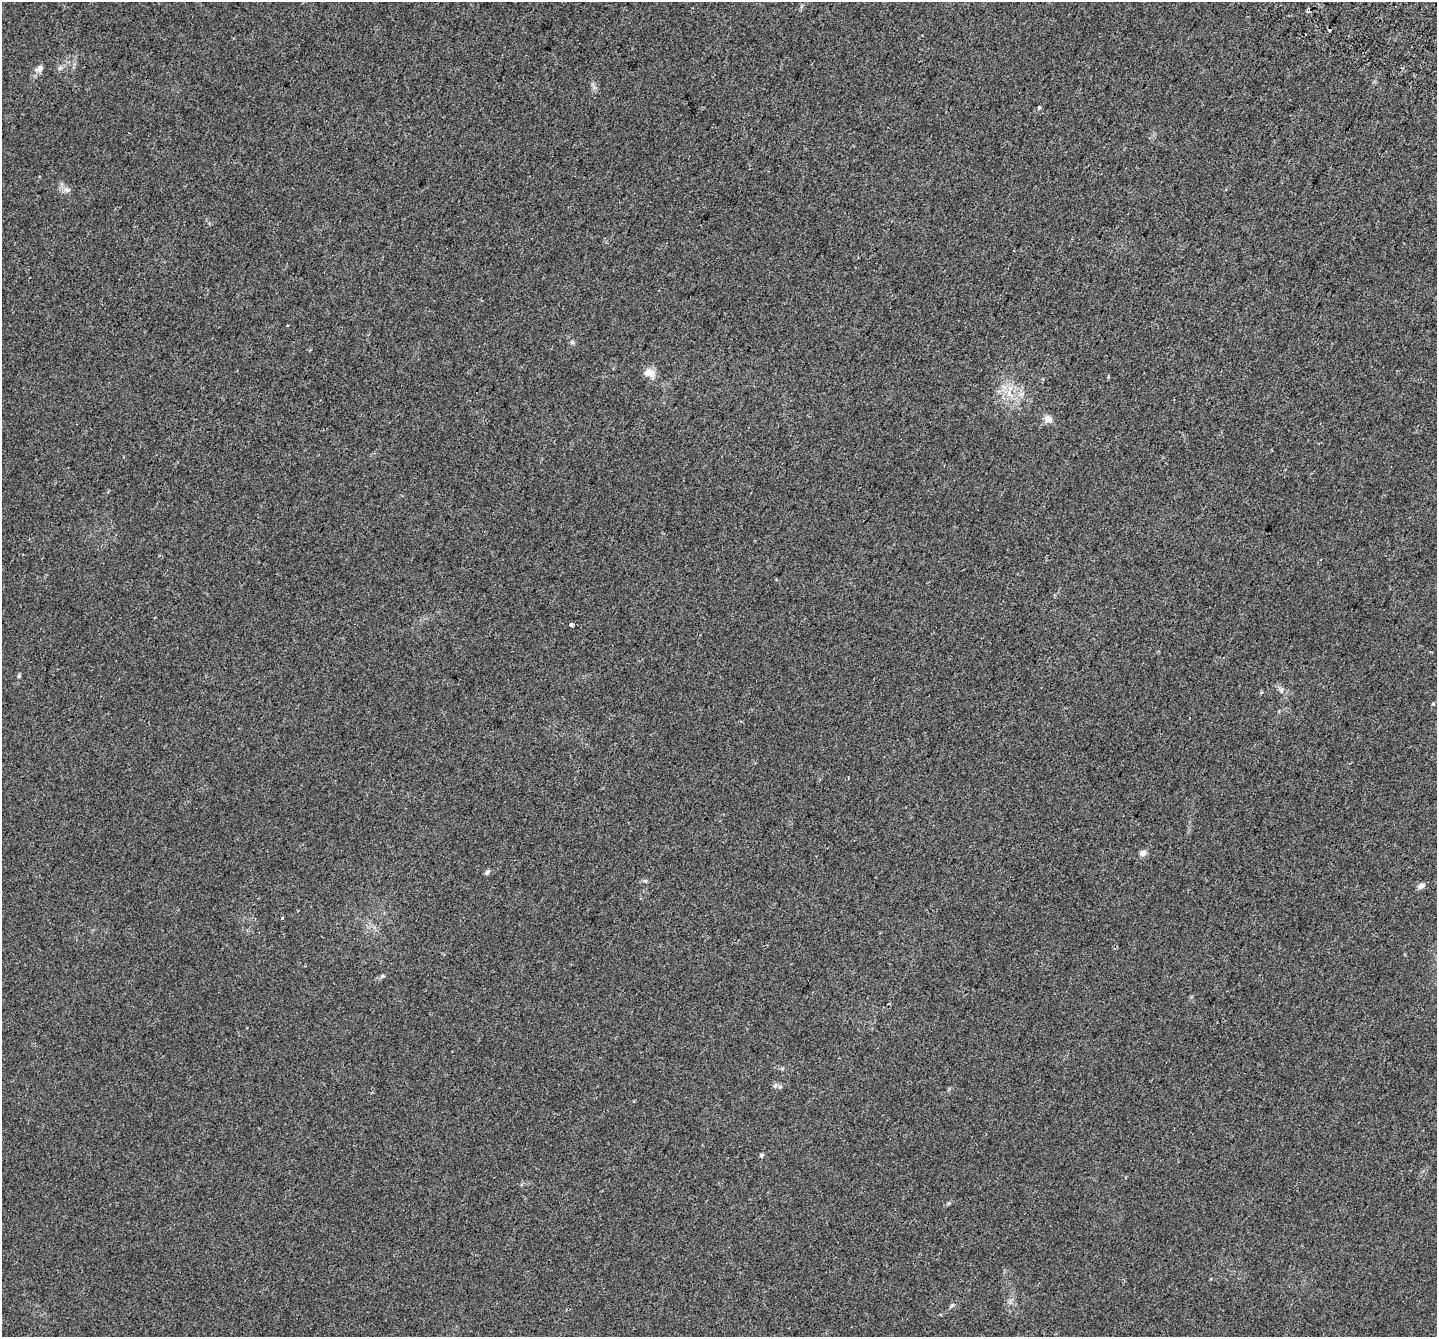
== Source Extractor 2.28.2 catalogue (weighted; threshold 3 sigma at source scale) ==
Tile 10 of 4 x 4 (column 2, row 3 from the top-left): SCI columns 1500-2934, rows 1679-3013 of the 5860 x 5963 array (HDU 1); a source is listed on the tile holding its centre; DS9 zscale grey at full resolution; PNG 1439 x 1339 px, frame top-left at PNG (2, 2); no overlay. Shown black and unused: <1% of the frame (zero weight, under 2 of 3 exposures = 4% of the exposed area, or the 3 px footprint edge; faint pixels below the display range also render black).
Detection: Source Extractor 2.28.2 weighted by HDU 2 'WHT'; one run over the whole footprint, this tile lists its part. Background 0.0214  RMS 0.0051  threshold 0.0227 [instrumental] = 3 sigma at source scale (4.5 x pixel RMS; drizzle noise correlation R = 1.50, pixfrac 1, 0.0396/0.0396 arcsec/px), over >= 5 px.
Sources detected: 25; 2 cosmic-ray / hot-pixel residue — not listed; the other 23 listed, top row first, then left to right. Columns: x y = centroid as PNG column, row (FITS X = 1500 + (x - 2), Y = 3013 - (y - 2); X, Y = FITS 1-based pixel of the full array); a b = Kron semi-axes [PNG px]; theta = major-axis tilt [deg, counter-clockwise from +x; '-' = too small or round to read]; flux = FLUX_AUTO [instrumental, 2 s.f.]
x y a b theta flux
1308 10 5 4 - 1.3
40 68 11 8 32 2.3
60 68 7 4 19 0.9
1039 108 5 4 - 0.54
67 190 7 5 -43 1.2
288 325 3 3 - 1.2
572 342 6 5 - 0.85
649 373 15 11 -12 3.6
1009 393 11 8 -75 4
1048 419 10 8 -28 3.1
571 625 4 3 - 3.2
19 676 6 4 71 0.59
1281 690 7 6 - 1.2
1433 704 4 3 - 0.66
1143 853 7 6 - 2.5
487 872 7 5 48 1.2
645 881 6 4 18 0.69
1421 886 5 5 - 3.7
282 918 3 3 - 2
382 976 6 5 - 0.68
775 1085 7 5 45 1.1
761 1155 6 5 - 0.69
952 1305 6 4 45 0.69
Overlapping masked pixels (flux is a lower limit): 1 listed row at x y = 1308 10